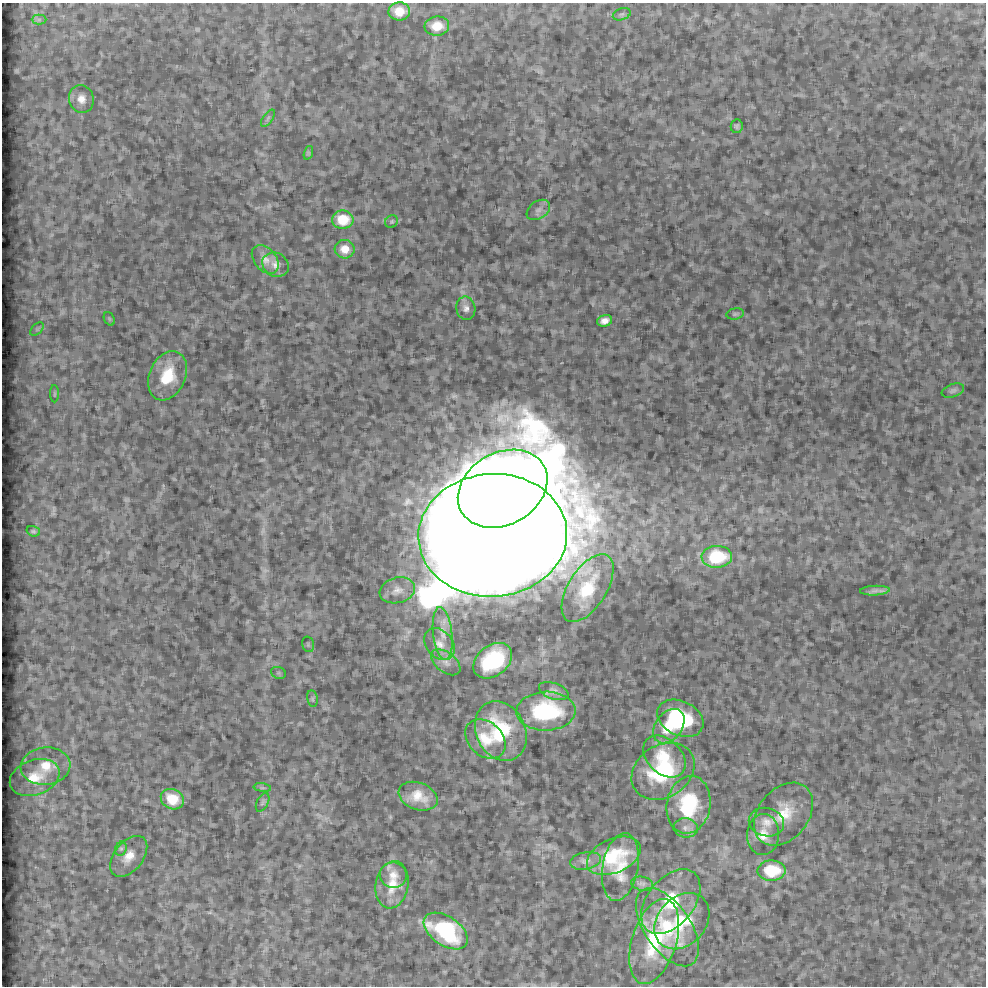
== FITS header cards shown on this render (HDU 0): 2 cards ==
NAXIS1  =                  984 / Axis length
NAXIS2  =                  984 / Axis length

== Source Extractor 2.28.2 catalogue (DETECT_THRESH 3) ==
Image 984 x 984 px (HDU 0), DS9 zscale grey, 1 PNG px = 1 image px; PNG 988 x 988 px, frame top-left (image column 1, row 984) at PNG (2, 3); each listed source drawn as its Kron ellipse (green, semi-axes under 4 px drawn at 4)
Background 12.2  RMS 1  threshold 3.01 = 3 sigma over >= 5 px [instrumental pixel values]
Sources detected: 69; all 69 listed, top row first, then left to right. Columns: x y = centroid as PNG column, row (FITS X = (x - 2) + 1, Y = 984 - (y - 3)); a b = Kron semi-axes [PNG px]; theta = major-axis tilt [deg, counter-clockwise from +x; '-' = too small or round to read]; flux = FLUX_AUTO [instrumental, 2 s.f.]
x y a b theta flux
399 11 11 9 2 1.4e+03
622 14 9 5 18 1.8e+02
39 19 7 5 0 1.6e+02
437 26 12 9 6 1.4e+03
81 99 14 12 -74 8.1e+02
268 118 10 5 55 1.7e+02
737 126 7 6 - 1.6e+02
308 153 7 4 72 1.0e+02
538 210 13 8 34 4.0e+02
343 220 10 9 - 2.0e+03
392 221 7 6 - 1.2e+02
345 249 10 9 - 9.4e+02
265 259 16 11 -49 5.8e+02
275 265 14 11 -30 5.2e+02
466 308 12 9 -79 3.8e+02
735 314 9 5 10 1.3e+02
109 319 7 5 -59 9.6e+01
605 321 7 5 16 3.9e+02
37 329 8 5 45 1.5e+02
168 376 26 18 67 2.7e+03
953 391 11 6 19 2.3e+02
54 394 9 4 90 1.1e+02
503 489 47 36 30 9.6e+05
33 531 7 5 -18 1.2e+02
493 535 74 61 4 3.6e+06
717 557 15 11 2 4.5e+03
588 588 38 19 58 2.8e+03
397 590 18 12 15 7.0e+02
875 591 15 5 3 2.9e+02
443 633 26 9 -84 1.3e+03
308 644 8 5 -75 1.3e+02
439 644 18 13 -50 9.6e+02
493 661 21 15 38 4.4e+03
446 662 17 10 -38 6.2e+02
278 673 8 6 -20 1.6e+02
554 691 15 8 -19 4.0e+02
312 699 8 5 -80 1.4e+02
546 711 29 19 2 6.1e+03
680 718 24 17 -26 6.1e+03
669 726 19 13 52 2.0e+03
501 731 31 24 -63 4.3e+03
485 739 23 17 -43 1.7e+03
664 757 24 17 -44 2.2e+03
46 766 25 18 5 1.9e+03
663 771 33 26 33 5.8e+03
35 777 25 17 20 1.8e+03
262 788 9 4 -8 1.5e+02
418 796 20 13 -20 1.3e+03
172 799 12 10 -26 2.4e+03
263 802 10 5 62 1.7e+02
689 805 29 22 80 4.8e+03
783 814 35 25 51 2.8e+03
766 822 18 14 -14 8.4e+02
686 828 12 9 -8 4.4e+02
763 835 20 16 87 1.1e+03
121 849 7 5 68 1.7e+02
129 856 24 14 52 1.2e+03
614 856 28 17 24 3.1e+03
586 861 15 8 10 4.1e+02
620 867 34 18 80 2.0e+03
771 871 14 10 2 3.2e+03
393 875 13 12 - 7.4e+02
642 884 11 7 -12 2.9e+02
392 885 24 16 79 1.4e+03
671 901 37 23 51 4.0e+03
682 921 31 24 47 3.6e+03
667 927 45 23 -56 4.1e+03
446 931 25 14 -34 5.6e+03
654 941 44 22 73 4.6e+03